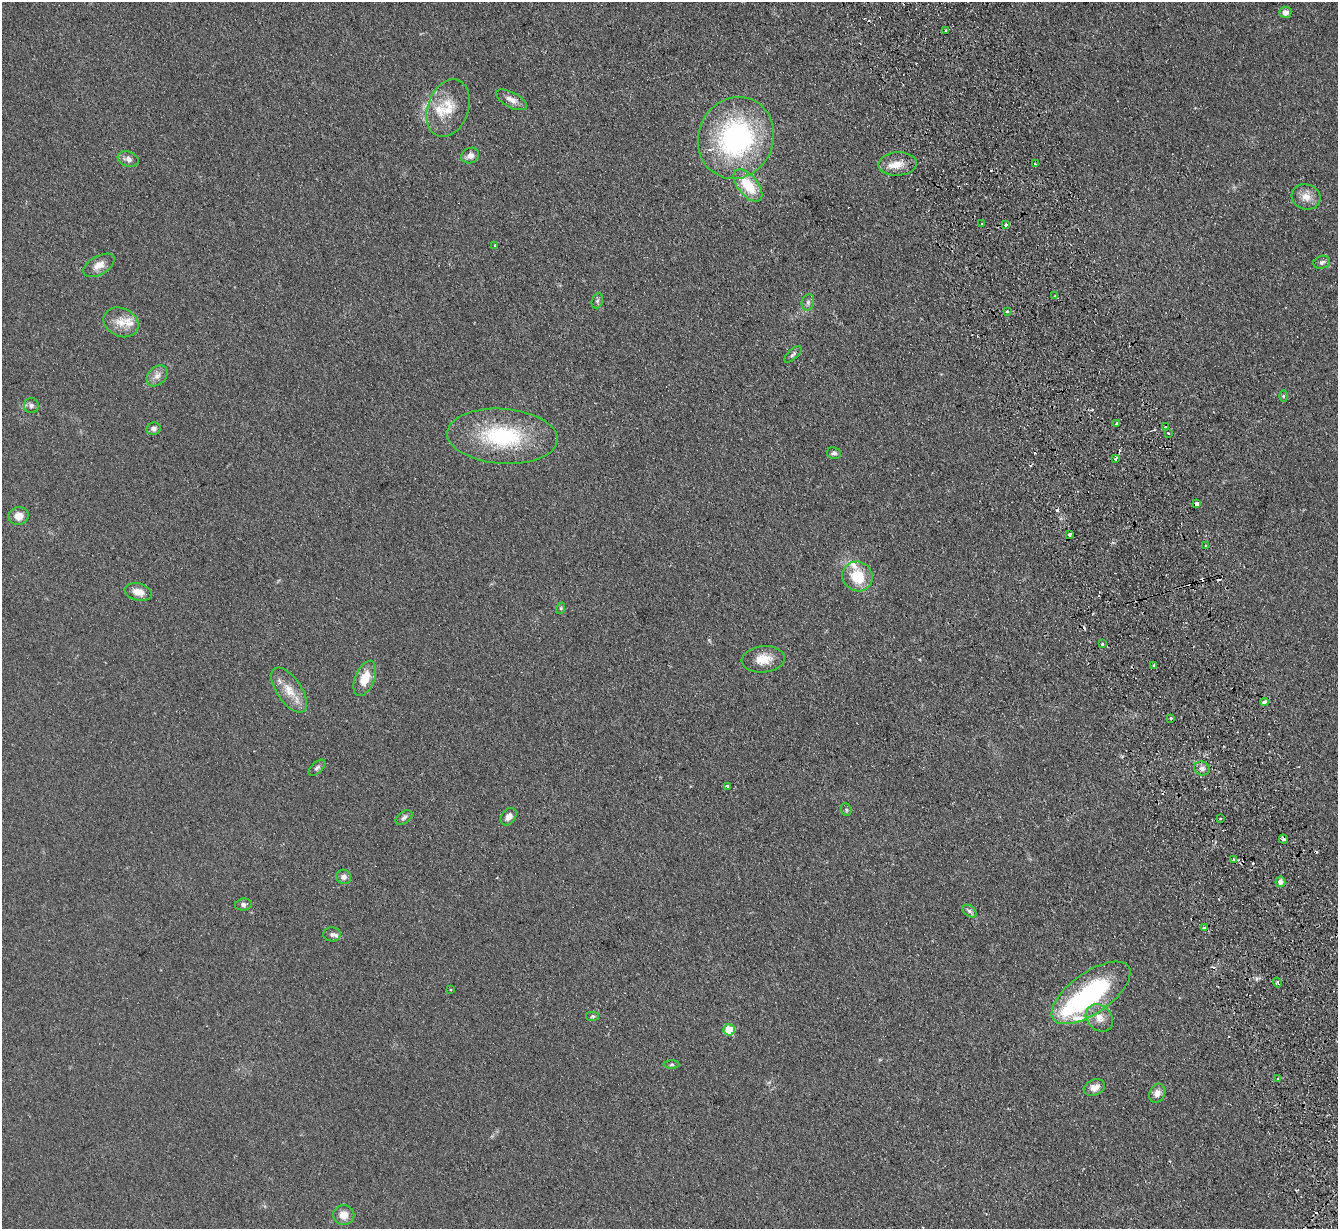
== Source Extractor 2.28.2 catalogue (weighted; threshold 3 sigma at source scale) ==
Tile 6 of 4 x 4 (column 2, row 2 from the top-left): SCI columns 1385-2720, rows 2613-3839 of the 5439 x 5351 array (HDU 1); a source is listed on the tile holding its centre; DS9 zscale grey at full resolution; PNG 1340 x 1231 px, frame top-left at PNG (2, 2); each listed source drawn as its Kron ellipse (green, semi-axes under 4 px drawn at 4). Shown black and unused: <1% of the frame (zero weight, under 2 of 3 exposures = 3% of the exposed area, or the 3 px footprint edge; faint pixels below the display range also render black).
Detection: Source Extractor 2.28.2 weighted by HDU 2 'WHT'; one run over the whole footprint, this tile lists its part. Background 0.0751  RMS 0.0075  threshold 0.0339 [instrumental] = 3 sigma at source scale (4.5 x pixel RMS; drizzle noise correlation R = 1.50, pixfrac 1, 0.05/0.05 arcsec/px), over >= 5 px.
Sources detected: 92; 1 inside a brighter object's white glare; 12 cosmic-ray / hot-pixel residue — neither listed nor drawn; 7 inside a brighter listed object's ellipse — not listed separately; the other 72 listed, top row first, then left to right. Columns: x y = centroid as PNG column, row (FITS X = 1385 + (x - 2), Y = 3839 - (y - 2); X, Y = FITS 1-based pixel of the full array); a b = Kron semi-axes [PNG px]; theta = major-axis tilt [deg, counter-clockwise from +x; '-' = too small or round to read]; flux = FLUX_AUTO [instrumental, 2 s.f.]
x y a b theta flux
1285 12 6 5 - 4.5
945 31 3 3 - 3.7
511 100 17 7 -28 5.2
448 108 30 20 69 20
736 138 41 37 67 130
470 156 9 7 26 4.2
128 159 11 7 -19 3.8
898 164 19 11 3 8.7
1035 164 3 2 - 1.3
748 185 19 10 -50 23
1306 197 14 12 -16 7.5
982 223 3 2 - 0.86
1006 225 3 3 - 2.4
495 245 3 2 - 0.98
1322 262 8 6 19 2.1
99 265 17 9 29 6.9
1055 296 3 3 - 0.85
597 301 8 5 72 1.6
808 302 8 6 75 2.3
1007 311 3 2 - 1.1
121 322 18 14 -26 10
793 354 11 5 43 1.7
157 376 12 8 46 4.4
1283 396 6 4 -90 0.98
31 405 7 7 - 2.2
1116 423 3 3 - 1.4
1165 427 2 2 - 0.83
154 429 7 6 - 2.6
1168 433 3 3 - 1
502 436 55 27 -4 66
834 453 7 6 - 1.8
1115 459 3 3 - 3.1
1196 504 4 3 - 5.7
19 516 10 9 - 6.3
1069 534 4 3 - 3.8
1206 546 3 2 - 1.8
857 576 15 14 - 21
138 592 14 8 -12 6.9
561 608 6 4 72 0.95
1102 644 3 3 - 3.3
763 659 22 13 5 11
1154 666 3 3 - 1.6
365 678 18 9 68 14
289 690 26 12 -56 13
1264 702 4 3 - 4.8
1171 718 3 2 - 1.6
317 768 10 5 43 1.8
1202 768 8 6 -20 3.1
727 786 3 3 - 2.5
846 810 6 5 - 1.3
404 817 9 5 38 2.2
509 817 9 7 52 4.4
1220 818 3 2 - 0.82
1283 839 4 3 - 3.5
1234 859 3 3 - 1.3
344 877 7 7 - 2.8
1280 882 5 5 - 3.7
244 905 8 6 7 2.2
969 911 8 5 -37 2
1204 928 3 3 - 3.9
332 934 9 7 -3 2.9
1277 982 5 3 - 1.2
450 989 3 2 - 0.98
1091 993 46 20 35 94
593 1016 7 5 0 1.3
1099 1018 15 12 -45 8.5
729 1030 5 5 - 19
672 1065 8 4 1 1.1
1278 1079 4 3 - 0.98
1094 1087 11 7 21 5.6
1157 1093 10 7 64 4.5
344 1215 10 10 - 7.1
Overlapping masked pixels (flux is a lower limit): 3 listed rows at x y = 1196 504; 1069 534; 1283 839